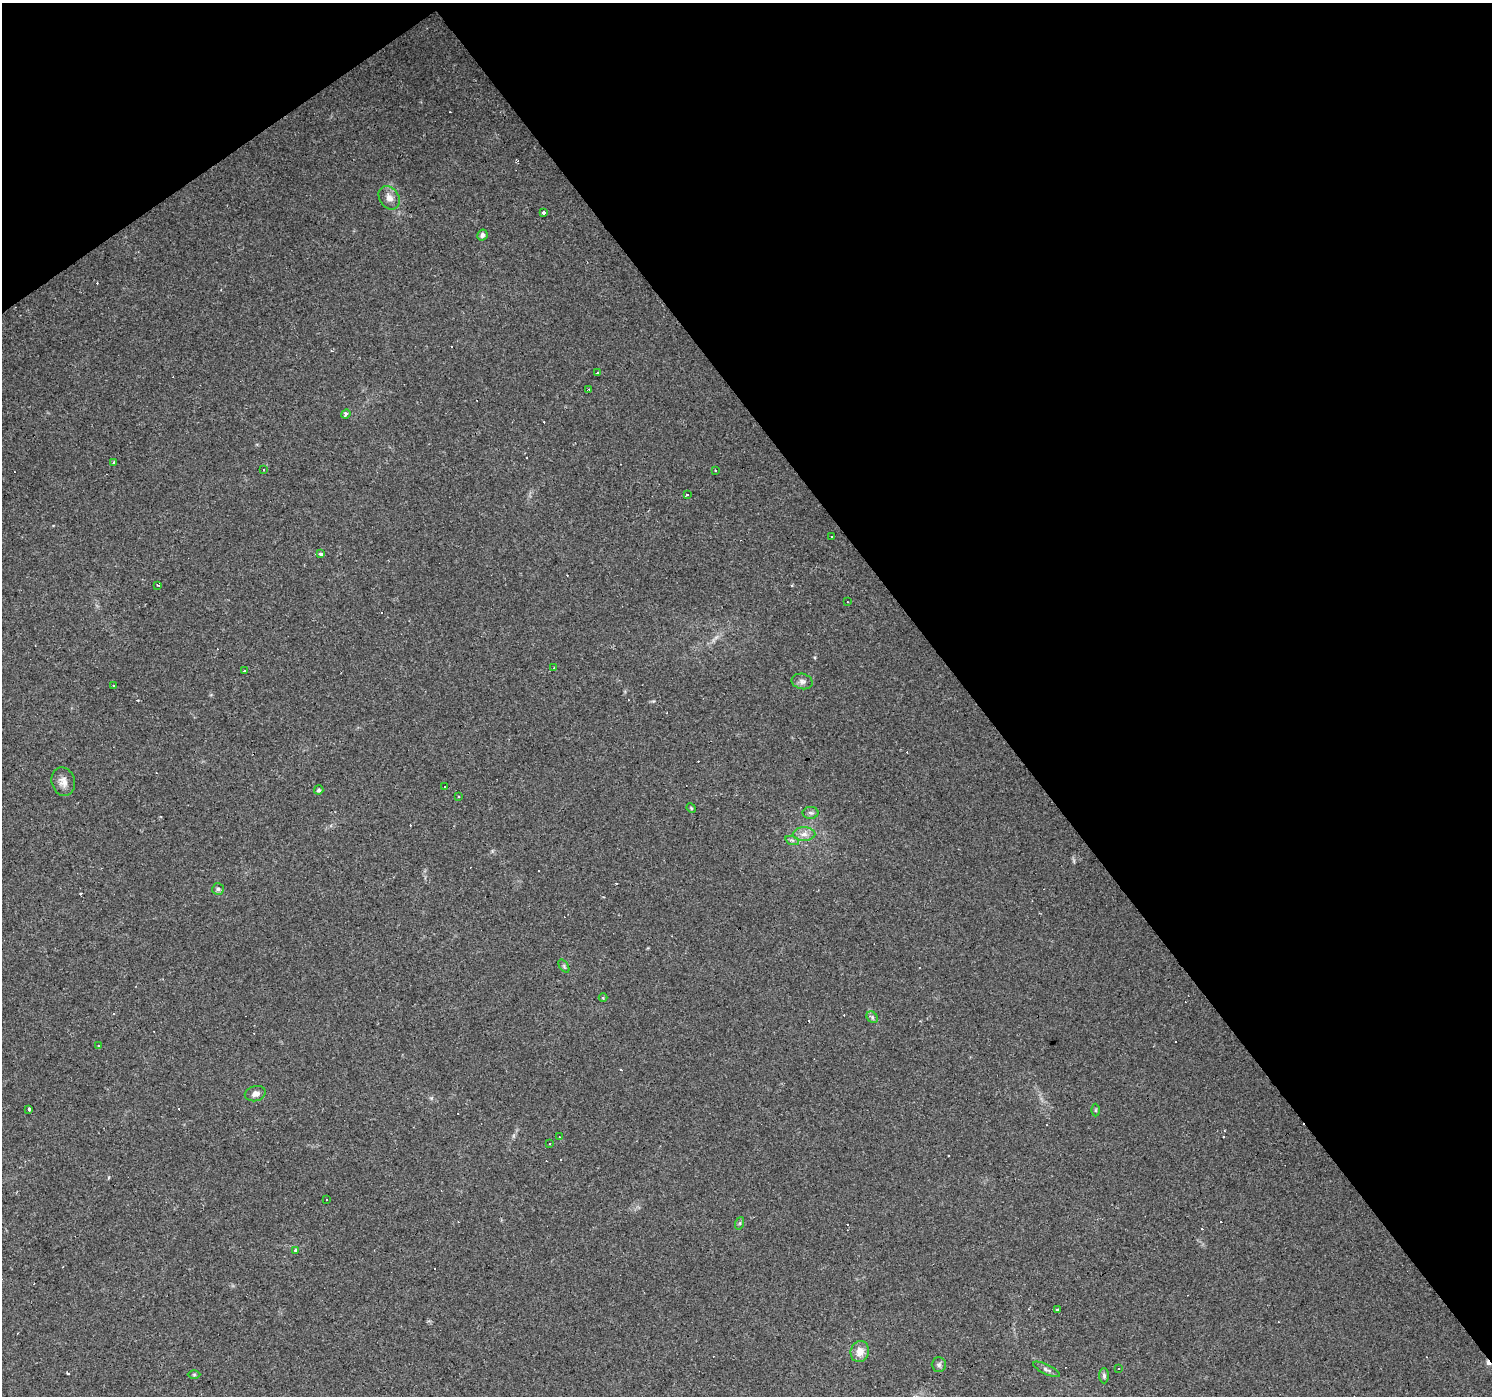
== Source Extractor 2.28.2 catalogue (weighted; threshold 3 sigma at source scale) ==
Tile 3 of 4 x 4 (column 3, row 1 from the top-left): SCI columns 2981-4470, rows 4373-5766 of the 5960 x 5894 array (HDU 1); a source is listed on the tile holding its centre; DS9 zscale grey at full resolution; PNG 1494 x 1398 px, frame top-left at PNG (2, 3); each listed source drawn as its Kron ellipse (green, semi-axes under 4 px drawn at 4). Shown black and unused: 38% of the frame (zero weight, under 2 of 3 exposures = <1% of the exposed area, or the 3 px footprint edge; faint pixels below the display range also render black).
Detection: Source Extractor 2.28.2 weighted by HDU 2 'WHT'; one run over the whole footprint, this tile lists its part. Background 0.0381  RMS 0.0046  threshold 0.0206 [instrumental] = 3 sigma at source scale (4.5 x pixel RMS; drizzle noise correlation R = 1.50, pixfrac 1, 0.0396/0.0396 arcsec/px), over >= 5 px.
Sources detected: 86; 40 cosmic-ray / hot-pixel residue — neither listed nor drawn; the other 46 listed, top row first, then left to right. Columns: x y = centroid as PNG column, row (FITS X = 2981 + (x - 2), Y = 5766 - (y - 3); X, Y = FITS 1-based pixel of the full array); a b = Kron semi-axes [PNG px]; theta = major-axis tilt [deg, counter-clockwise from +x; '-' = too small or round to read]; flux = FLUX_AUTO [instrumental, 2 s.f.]
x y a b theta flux
389 198 12 9 -56 3.3
544 213 3 3 - 5.2
482 235 5 5 - 1.3
598 372 3 3 - 1.4
589 389 3 2 - 0.44
346 414 5 4 - 2.2
113 462 3 3 - 0.87
263 470 3 3 - 3.6
715 470 3 2 - 0.39
687 494 4 3 - 3.2
831 537 3 2 - 0.43
321 554 4 3 - 24
158 585 4 2 - 0.35
848 602 2 2 - 0.28
554 668 3 2 - 0.42
244 670 3 3 - 0.76
802 681 10 7 -12 1.9
113 685 3 2 - 0.59
63 782 14 11 -75 3.5
444 787 3 3 - 0.78
319 790 5 4 - 0.92
459 796 3 3 - 0.42
691 808 5 4 - 0.46
811 813 8 6 -1 1.1
804 834 11 7 1 2.5
792 840 7 4 -18 0.9
218 889 6 6 - 0.95
564 966 7 4 -54 0.72
603 998 4 3 - 0.43
872 1017 6 5 - 0.91
98 1046 3 3 - 0.6
255 1094 10 7 14 2.3
29 1109 3 3 - 3
1095 1110 6 4 90 0.56
559 1137 3 2 - 0.44
549 1144 3 2 - 0.54
327 1200 3 3 - 1.2
740 1223 6 4 71 0.66
296 1251 3 3 - 4
1057 1310 3 3 - 2.3
860 1352 11 9 72 4.5
939 1365 7 7 - 1.2
1119 1368 3 2 - 0.5
1046 1369 15 4 -26 1.5
194 1375 6 4 0 0.58
1104 1376 7 5 -89 0.99
Unlisted compact peaks at least as high as the median listed source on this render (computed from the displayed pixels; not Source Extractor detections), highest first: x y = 431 1098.